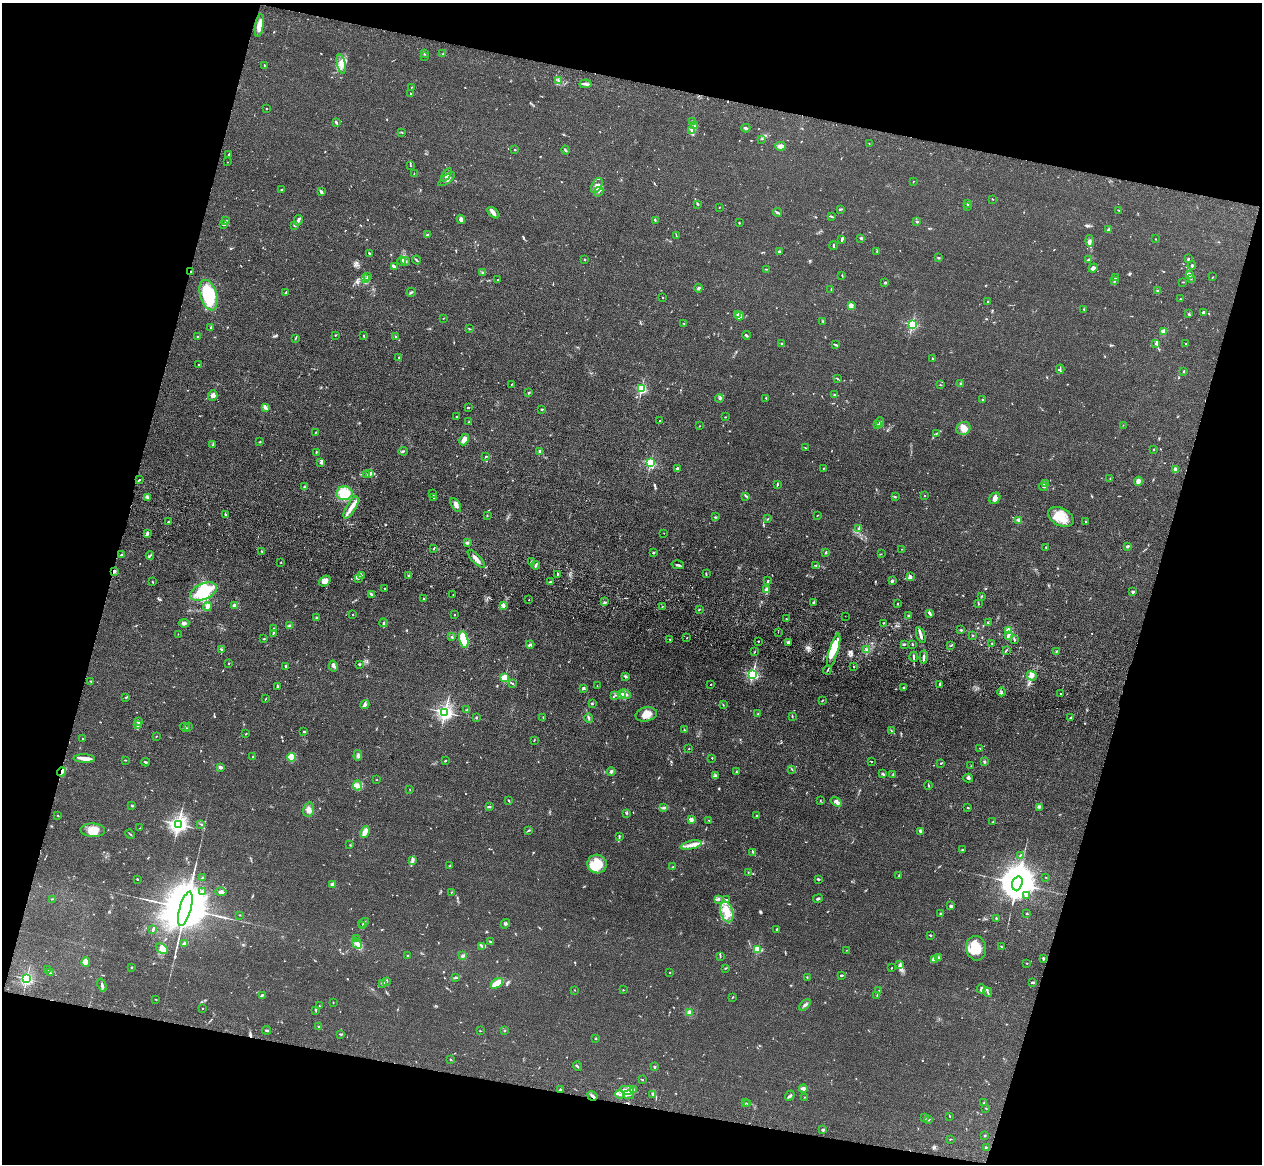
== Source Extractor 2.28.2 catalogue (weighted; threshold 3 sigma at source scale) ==
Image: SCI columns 37-5073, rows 362-5009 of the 5110 x 5250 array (HDU 1 of 3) = the unmasked area's bounding box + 8 px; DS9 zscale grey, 4 x 4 block average (1 PNG px = mean of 4 x 4 image px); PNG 1264 x 1166 px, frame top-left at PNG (2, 3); each listed source drawn as its Kron ellipse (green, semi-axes under 4 px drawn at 4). Shown black and unused: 31% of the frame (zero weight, under 3 of 4 exposures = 6% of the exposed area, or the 3 px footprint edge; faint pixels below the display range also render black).
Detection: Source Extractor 2.28.2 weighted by HDU 2 'WHT'. Background 0.0611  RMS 0.0074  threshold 0.0332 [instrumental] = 3 sigma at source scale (4.5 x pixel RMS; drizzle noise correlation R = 1.50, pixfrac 1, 0.05/0.05 arcsec/px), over >= 5 px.
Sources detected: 807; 2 too faint to see at this stretch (4 x 4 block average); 2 inside a brighter object's white glare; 7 cosmic-ray / hot-pixel residue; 6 long thin detections or spike segments (spike, bleed or trail) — neither listed nor drawn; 29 coinciding with a brighter row at this scale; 42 inside a brighter listed object's ellipse — not listed separately; of the other 719, all 500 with FLUX_AUTO >= 1.93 (the completeness limit of this list) listed and drawn (219 fainter detections not listed), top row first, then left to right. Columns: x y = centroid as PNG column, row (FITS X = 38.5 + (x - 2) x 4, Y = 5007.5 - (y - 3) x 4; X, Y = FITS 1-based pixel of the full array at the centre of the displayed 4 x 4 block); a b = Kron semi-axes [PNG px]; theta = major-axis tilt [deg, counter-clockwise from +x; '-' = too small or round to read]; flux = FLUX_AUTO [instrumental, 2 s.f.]
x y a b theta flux
259 26 11 4 81 42
443 53 2 2 - 1.9
424 54 2 2 - 4.3
424 56 2 2 - 2.2
341 64 10 3 -78 26
264 65 2 2 - 4.3
559 80 4 2 - 8.4
585 84 6 2 6 12
412 87 2 2 - 2.4
411 93 2 2 - 2.5
266 109 2 2 - 2.5
692 122 4 2 - 4.7
336 123 3 2 - 5.4
694 126 2 2 - 2.3
746 128 4 2 - 6.2
691 131 2 2 - 3.7
401 132 3 2 - 2.5
762 139 2 2 - 2
869 143 2 2 - 4.3
781 146 5 3 - 38
515 150 2 2 - 8.2
565 150 4 2 - 7.2
229 154 3 2 - 5.6
227 162 2 2 - 3.4
410 165 3 2 - 2.7
414 174 2 2 - 1.9
446 175 7 3 59 16
447 179 10 3 37 18
913 181 2 2 - 2.5
597 185 8 5 62 25
282 190 3 2 - 3.2
321 192 4 2 - 14
598 192 5 2 - 6.4
992 199 2 2 - 2.2
968 203 2 2 - 23
698 204 3 2 - 2.5
968 206 2 2 - 2.4
720 207 2 2 - 2.7
841 209 3 2 - 4.5
1119 210 2 2 - 2.1
778 212 4 2 - 5.5
493 213 7 3 -43 16
831 216 3 2 - 3.9
461 219 4 3 - 20
298 220 5 2 - 11
225 221 2 2 - 3.1
655 221 3 2 - 3.2
917 222 2 2 - 18
739 223 2 2 - 3.2
223 224 3 2 - 4.9
294 225 4 2 - 5.7
1108 230 3 2 - 4.9
427 235 2 2 - 6.1
676 235 2 2 - 2.3
861 238 2 2 - 2.3
842 239 3 2 - 3.7
1155 239 2 2 - 2.4
1090 241 6 3 -82 10
833 246 4 2 - 6.8
779 251 2 2 - 5.4
877 251 2 2 - 3.5
369 253 3 2 - 4.1
939 258 2 2 - 4
1089 259 4 2 - 4.3
1188 259 3 2 - 4.4
416 260 4 2 - 5.3
585 260 2 2 - 2.9
402 261 4 2 - 8
406 261 4 2 - 6.6
1192 265 4 2 - 5
394 267 2 2 - 15
1093 268 5 3 - 13
766 269 3 2 - 2.7
191 271 3 2 - 3.5
482 273 2 2 - 2.1
1190 275 4 2 - 7.3
368 276 3 2 - 4.9
842 276 2 2 - 2.5
1116 277 3 2 - 2.7
1213 277 2 2 - 2.5
1191 278 2 2 - 2.3
365 279 3 2 - 4.9
497 280 2 2 - 3.4
1115 280 3 2 - 4.8
885 282 2 2 - 6.3
1183 282 3 2 - 2.6
698 288 4 3 - 7.5
831 289 2 2 - 2.5
1157 290 2 2 - 3.2
286 292 4 2 - 4.2
411 292 4 2 - 6.5
208 295 16 8 -74 220
662 297 2 2 - 2
1181 299 2 2 - 2.3
988 301 2 2 - 5.1
851 305 3 3 - 20
1084 309 3 2 - 4.1
1203 312 2 2 - 9.6
1189 314 3 2 - 3.4
737 315 3 2 - 5.6
739 316 4 2 - 9.1
443 318 2 2 - 2.2
823 322 2 2 - 2.1
684 323 2 2 - 2.1
912 324 2 2 - 560
211 327 3 2 - 4
469 329 2 2 - 2.4
1163 331 2 2 - 110
335 335 2 2 - 5.5
363 335 2 2 - 1.9
746 335 4 2 - 5.3
198 337 3 2 - 4.9
396 337 2 2 - 2.1
295 339 2 2 - 2.4
782 343 3 2 - 5.5
1155 343 2 2 - 3.1
1186 343 2 2 - 2
836 345 3 2 - 7.4
399 357 2 2 - 4
933 359 2 2 - 4.9
199 365 3 2 - 3.2
1060 369 4 2 - 4.5
1184 371 3 2 - 4
837 378 3 2 - 3.1
512 384 2 2 - 2.4
960 384 2 2 - 2.2
940 385 3 2 - 2.6
642 388 2 2 - 530
529 393 3 2 - 3.4
835 395 3 2 - 4.6
213 396 5 4 - 17
719 398 4 2 - 5.2
766 398 2 2 - 2.2
983 400 3 2 - 4.3
265 407 4 3 - 8.2
468 408 3 2 - 4.3
542 409 3 2 - 4
457 416 3 2 - 2.5
725 417 3 2 - 2.6
660 421 2 2 - 3.8
469 422 2 2 - 2.2
880 422 5 2 - 6.2
877 425 2 2 - 3.3
1123 425 2 2 - 2.1
700 426 2 2 - 2
963 428 7 6 - 30
316 432 2 2 - 2
936 434 4 2 - 4.3
464 440 6 3 64 28
260 442 2 2 - 2.5
213 444 3 2 - 3.1
805 448 2 2 - 2.2
1153 450 2 2 - 2.1
403 451 5 2 - 5.1
539 451 3 2 - 8.5
316 452 3 2 - 4.2
486 456 4 2 - 3.1
321 463 3 2 - 2.2
650 463 2 2 - 470
677 468 2 2 - 26
823 468 2 2 - 2.7
1176 469 2 2 - 86
370 474 3 2 - 7.1
367 475 3 2 - 3
1110 478 2 2 - 2.3
139 480 3 2 - 4.5
1138 481 5 4 - 12
1046 484 2 2 - 4.1
777 485 3 2 - 3.9
305 487 2 2 - 53
1043 487 4 2 - 6.5
344 493 8 7 - 110
432 493 2 2 - 2.2
924 495 2 2 - 2.2
746 496 3 2 - 4.7
147 497 4 2 - 5.2
434 497 2 2 - 3.3
895 497 2 2 - 3.7
995 498 6 5 - 17
456 505 7 4 -59 18
351 508 12 4 59 36
226 515 4 2 - 13
818 515 2 2 - 2.2
487 516 2 2 - 2.1
715 517 3 2 - 3.8
1061 517 14 8 -28 98
767 519 2 2 - 3.5
1019 520 2 2 - 78
169 521 2 2 - 2.7
1086 521 3 2 - 2.3
859 528 4 2 - 5.7
148 533 4 3 - 7.9
664 533 2 2 - 2.7
467 543 4 2 - 5.7
1127 546 3 2 - 8
1046 547 2 2 - 2.2
434 549 2 2 - 2.7
902 549 3 2 - 2.3
262 552 2 2 - 2.8
654 552 3 2 - 4.4
826 552 3 2 - 4.6
881 554 3 2 - 2.5
121 555 3 2 - 10
150 556 4 2 - 6.1
476 559 11 3 -47 32
532 561 4 2 - 3.5
281 563 2 2 - 2.1
536 565 4 2 - 10
678 565 6 2 -14 7.6
816 565 3 2 - 4.4
114 572 4 2 - 6.8
558 574 2 2 - 2.3
706 574 3 2 - 3.1
361 575 2 2 - 3.8
408 576 2 2 - 40
910 577 4 2 - 13
358 578 2 2 - 3.1
768 580 2 2 - 2.6
325 581 6 4 36 28
892 581 3 2 - 11
152 582 3 2 - 3.9
550 582 2 2 - 11
385 589 3 2 - 1.9
767 590 2 2 - 120
204 592 14 8 23 170
1133 592 2 2 - 36
371 594 4 2 - 8.5
453 594 2 2 - 2.4
982 596 2 2 - 2.6
424 599 2 2 - 3.6
529 600 2 2 - 5
604 602 2 2 - 3.7
813 602 3 2 - 4.5
898 604 3 2 - 2.6
978 604 3 2 - 2.1
503 605 2 2 - 4.8
235 606 3 3 - 21
207 607 4 2 - 21
662 607 2 2 - 2.7
699 609 2 2 - 4.7
930 613 3 2 - 6.4
352 614 2 2 - 2.1
454 615 2 2 - 2.5
845 616 2 2 - 6.4
908 616 3 2 - 4.3
316 618 3 2 - 4.2
786 619 2 2 - 2.9
988 622 3 2 - 3.4
184 623 5 3 - 9.9
383 623 4 2 - 6.4
883 623 2 2 - 2.4
290 626 3 2 - 22
274 628 3 2 - 2.9
961 630 2 2 - 3.9
1009 630 2 2 - 180
778 632 2 2 - 3.6
273 633 2 2 - 4
178 634 2 2 - 2.1
921 635 8 2 -71 19
972 636 2 2 - 2.4
1008 636 4 3 - 11
452 637 4 2 - 4.1
687 638 2 2 - 2.5
264 639 2 2 - 4.5
464 639 8 4 -76 150
670 639 3 2 - 3.1
1014 640 4 2 - 5
758 641 2 2 - 3.8
788 642 2 2 - 61
992 643 2 2 - 2.3
530 644 4 2 - 5.7
904 644 2 2 - 2.9
912 644 3 2 - 3.4
951 645 3 2 - 3.6
221 650 4 2 - 5.5
834 650 17 4 74 150
867 650 3 2 - 2.3
1006 650 2 2 - 3.1
755 652 2 2 - 2.2
1056 652 2 2 - 2.4
914 657 5 2 - 8.7
924 657 6 2 84 14
229 663 2 2 - 3.6
359 664 3 2 - 3.3
286 666 2 2 - 4.1
333 666 5 3 - 11
854 667 2 2 - 14
827 670 4 2 - 5.1
753 674 2 2 - 810
625 676 3 2 - 7.1
1032 676 5 4 - 18
505 678 2 2 - 350
91 681 3 2 - 2.7
512 683 3 2 - 3.5
711 685 2 2 - 6.5
940 685 4 2 - 9.1
277 686 3 2 - 4.7
597 686 2 2 - 2.5
583 688 3 2 - 7.8
903 688 2 2 - 22
1001 692 4 3 - 9.7
625 694 6 2 -29 7.9
1060 694 2 2 - 3.7
615 695 2 2 - 3
622 695 4 3 - 8.8
125 697 2 2 - 2.2
266 699 3 2 - 2.2
822 701 3 2 - 3.7
365 704 5 3 - 12
592 704 3 2 - 3.7
723 705 2 2 - 4.2
467 710 2 2 - 5
445 712 2 2 - 1700
646 714 11 7 13 44
758 714 2 2 - 3.2
792 716 3 2 - 2.8
543 717 2 2 - 3
1071 717 3 2 - 3.1
476 718 2 2 - 22
589 718 4 2 - 6.7
138 722 3 2 - 5.6
138 725 2 2 - 2.1
188 726 2 2 - 2.7
185 727 5 2 - 4.9
684 730 2 2 - 3.8
891 730 2 2 - 2.3
304 732 3 2 - 4.2
246 734 2 2 - 2.6
156 736 2 2 - 3
82 739 2 2 - 5.1
534 740 4 2 - 2.5
980 748 2 2 - 6
689 749 2 2 - 2.4
358 755 5 2 - 8.1
253 757 2 2 - 2.6
292 757 4 4 - 58
84 758 10 3 -2 29
712 758 2 2 - 3.4
125 760 3 2 - 2.9
445 761 3 2 - 3.4
871 761 2 2 - 2.6
146 762 4 2 - 7
984 762 3 2 - 5.4
941 763 2 2 - 3.7
971 766 2 2 - 2
220 767 2 2 - 18
792 769 3 2 - 2.9
611 771 4 3 - 7.7
62 772 4 3 - 11
736 772 2 2 - 2
883 774 4 2 - 8.5
715 775 4 2 - 3.5
893 775 2 2 - 2
968 778 5 2 - 7.9
377 780 3 2 - 2.1
928 785 4 2 - 4
357 786 5 3 - 13
410 789 2 2 - 2.6
508 800 3 2 - 3.1
820 801 2 2 - 2.5
836 802 6 3 -37 13
132 806 2 2 - 3.9
490 807 2 2 - 2.7
1039 807 2 2 - 2.5
664 808 3 2 - 7.1
968 808 2 2 - 2.7
309 810 7 5 76 20
627 813 3 2 - 3.9
58 816 3 2 - 2.2
756 816 2 2 - 5.2
691 820 2 2 - 79
709 820 2 2 - 3
993 821 3 2 - 2.9
178 824 3 2 - 2200
201 824 3 2 - 3.3
140 828 2 2 - 3.8
93 830 12 7 -2 67
529 830 3 2 - 3.5
921 831 2 2 - 52
365 832 6 3 65 39
130 834 5 2 - 3.8
619 836 4 2 - 3.6
350 845 2 2 - 2.1
691 845 11 3 12 25
962 850 2 2 - 2.6
752 852 2 2 - 3.2
1020 855 3 2 - 3.3
412 860 4 2 - 6.6
597 864 9 9 - 120
450 866 2 2 - 5.1
673 867 3 2 - 3.5
748 872 2 2 - 2
899 875 3 2 - 2.4
202 877 2 2 - 2.8
1045 877 2 2 - 2
137 879 2 2 - 13
819 879 2 2 - 3
1017 883 7 5 72 19000
333 884 2 2 - 80
202 892 2 2 - 9.6
221 892 5 3 - 10
451 892 2 2 - 2.1
1026 895 3 2 - 11
52 899 2 2 - 1.9
718 899 4 3 - 6.9
818 899 5 2 - 6.6
727 900 3 2 - 2.6
951 906 3 2 - 8.5
185 909 18 5 75 60000
727 912 10 6 -74 61
940 914 2 2 - 14
1027 914 2 2 - 3
240 915 2 2 - 3.4
996 918 2 2 - 4.4
363 923 6 2 31 4.4
505 924 5 3 - 6.2
363 925 3 2 - 3.4
153 929 2 2 - 3.5
777 929 3 2 - 3.5
930 935 2 2 - 5.9
357 939 3 2 - 2.8
490 941 3 2 - 4.5
184 943 3 2 - 12
357 943 5 3 - 13
482 946 3 2 - 6.1
1001 947 4 2 - 3.1
976 948 12 10 -80 86
162 949 7 4 -32 27
757 949 2 2 - 270
847 950 2 2 - 2.3
407 956 2 2 - 8.5
463 956 4 3 - 7.5
720 956 3 2 - 3
939 958 3 2 - 6
1043 958 2 2 - 2.8
935 960 2 2 - 4
86 962 5 3 - 13
1026 963 2 2 - 2.7
900 964 2 2 - 4.4
132 967 2 2 - 3.3
726 968 3 2 - 3.2
891 968 2 2 - 2.5
48 969 2 2 - 4.2
670 972 2 2 - 2.6
50 973 3 2 - 2
842 975 4 2 - 4.9
455 977 4 2 - 3.3
807 977 2 2 - 2.9
26 979 2 2 - 850
387 981 3 2 - 4.4
383 983 3 2 - 6
497 983 7 3 36 82
1033 983 3 2 - 5.8
102 985 7 2 -73 12
981 989 4 2 - 9.3
575 990 2 2 - 3
623 990 2 2 - 2
879 991 2 2 - 2.1
988 992 5 2 - 6.8
877 995 3 2 - 3.1
262 996 4 2 - 4.6
732 997 3 2 - 2.5
156 999 2 2 - 1.9
333 1003 3 2 - 2.1
805 1005 7 2 43 11
319 1006 2 2 - 2.2
203 1008 2 2 - 3.3
316 1010 3 2 - 3.3
689 1012 3 3 - 11
319 1026 3 2 - 3.6
267 1030 4 2 - 5.9
505 1030 2 2 - 2.4
480 1031 2 2 - 2.3
341 1034 4 2 - 5.9
596 1038 2 2 - 5.1
451 1060 2 2 - 3.2
577 1066 4 2 - 3.9
654 1067 2 2 - 19
642 1080 4 2 - 3.1
803 1088 4 2 - 17
634 1089 2 2 - 2.9
560 1090 4 2 - 6.9
627 1090 7 3 -10 22
653 1094 4 2 - 5
620 1095 4 2 - 7.9
628 1095 5 2 - 8
592 1096 5 3 - 10
790 1096 5 3 - 8.7
805 1097 2 2 - 2.3
746 1103 2 2 - 2.2
748 1103 2 2 - 2
984 1103 2 2 - 3.5
986 1108 3 2 - 2
950 1116 2 2 - 2.1
925 1117 3 2 - 2.8
929 1120 3 2 - 2.8
823 1130 2 2 - 30
985 1135 2 2 - 2.7
950 1139 2 2 - 3.2
986 1147 3 2 - 3.8
Overlapping masked pixels (flux is a lower limit): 4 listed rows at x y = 191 271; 114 572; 62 772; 560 1090
Diffuse or blended objects may show on this block-average render without a row.